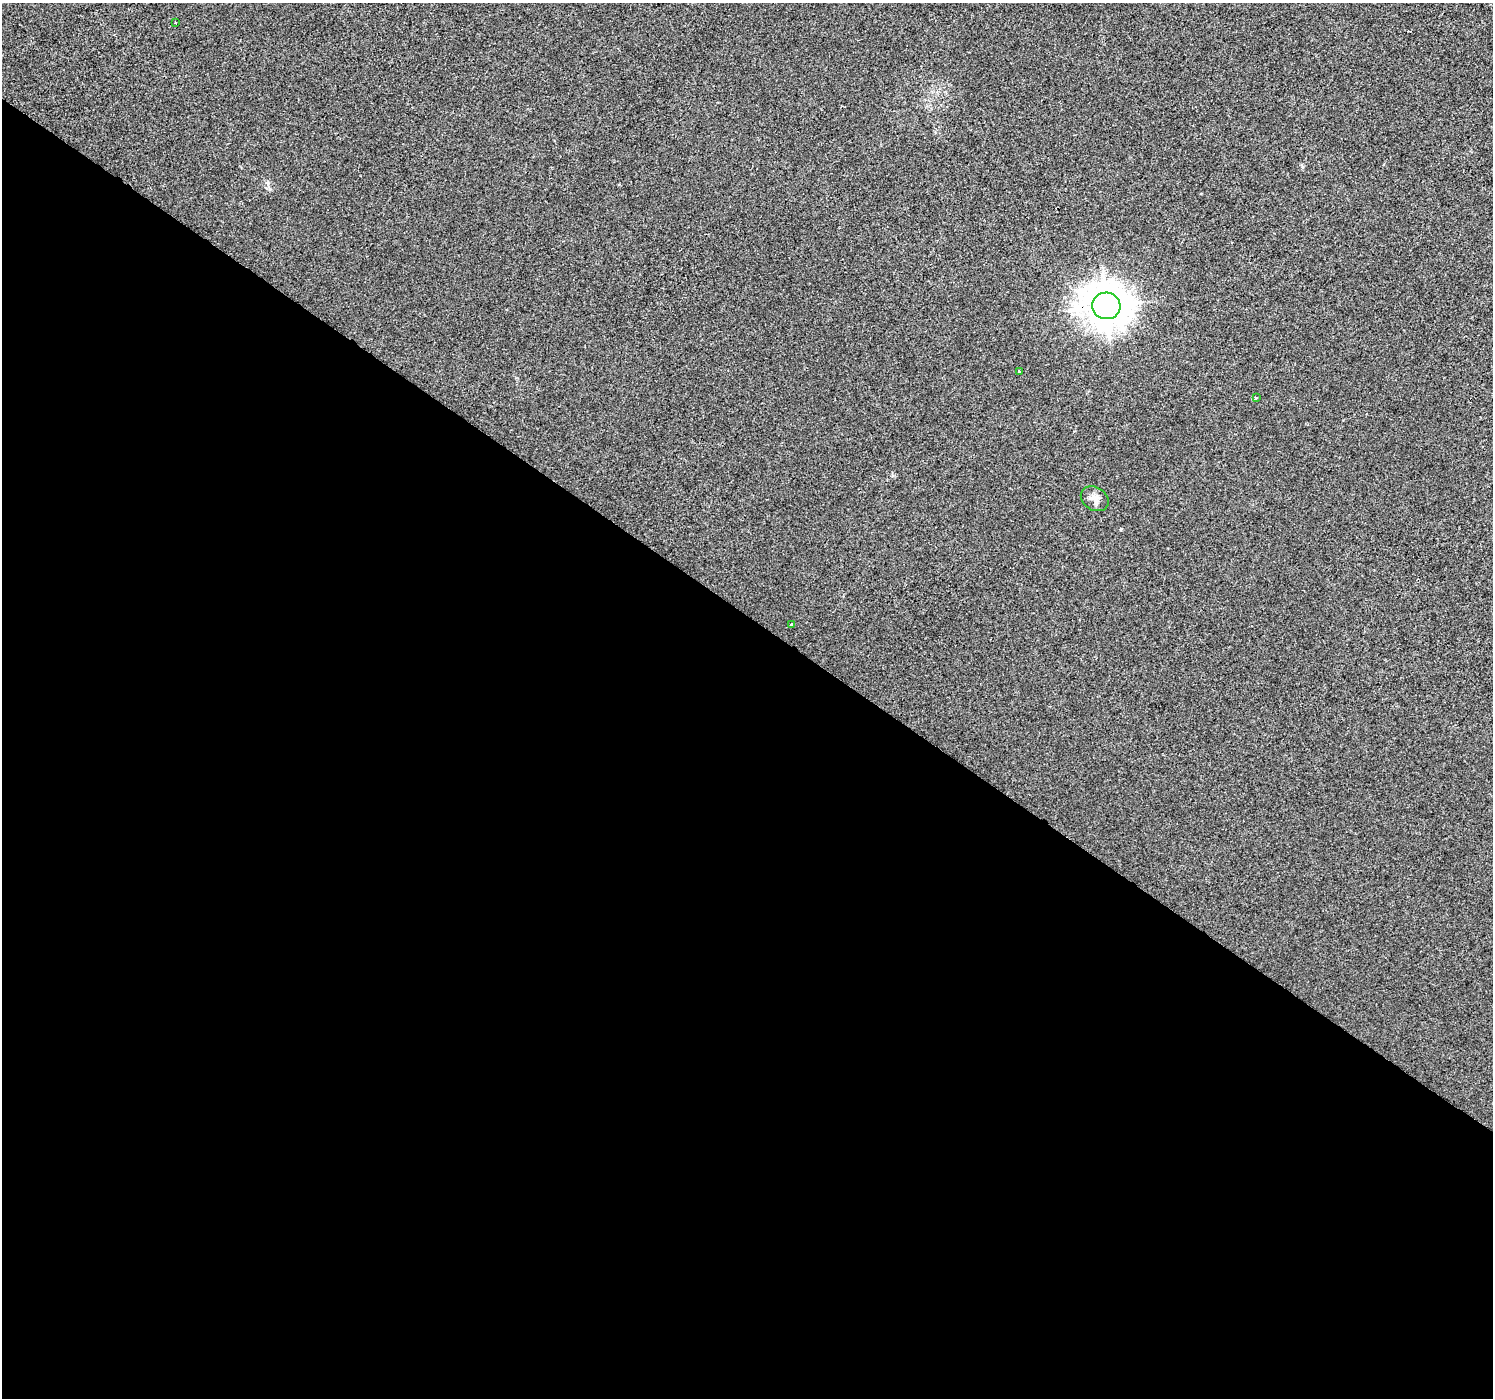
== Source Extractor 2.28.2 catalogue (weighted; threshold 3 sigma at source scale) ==
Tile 14 of 4 x 4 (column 2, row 4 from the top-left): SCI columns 1497-2987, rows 246-1641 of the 5969 x 6009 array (HDU 1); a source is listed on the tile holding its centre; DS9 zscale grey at full resolution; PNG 1495 x 1400 px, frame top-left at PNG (2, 3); each listed source drawn as its Kron ellipse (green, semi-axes under 4 px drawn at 4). Shown black and unused: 56% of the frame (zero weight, under 2 of 3 exposures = <1% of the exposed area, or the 3 px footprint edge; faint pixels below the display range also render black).
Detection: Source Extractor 2.28.2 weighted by HDU 2 'WHT'; one run over the whole footprint, this tile lists its part. Background 4.93e-04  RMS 0.0057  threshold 0.0254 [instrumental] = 3 sigma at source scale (4.5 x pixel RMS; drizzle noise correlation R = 1.50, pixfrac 1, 0.0396/0.0396 arcsec/px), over >= 5 px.
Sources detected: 6; all 6 listed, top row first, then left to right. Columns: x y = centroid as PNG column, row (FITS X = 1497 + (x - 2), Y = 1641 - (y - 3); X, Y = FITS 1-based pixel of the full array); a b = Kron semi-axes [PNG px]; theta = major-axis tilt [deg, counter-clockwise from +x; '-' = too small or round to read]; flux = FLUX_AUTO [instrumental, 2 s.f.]
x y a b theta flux
175 23 3 2 - 1.4
1106 306 14 13 - 1100
1019 372 3 3 - 1.5
1256 398 3 3 - 0.5
1095 499 15 11 -34 4
792 625 3 3 - 1.1
Overlapping masked pixels (flux is a lower limit): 1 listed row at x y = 1106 306